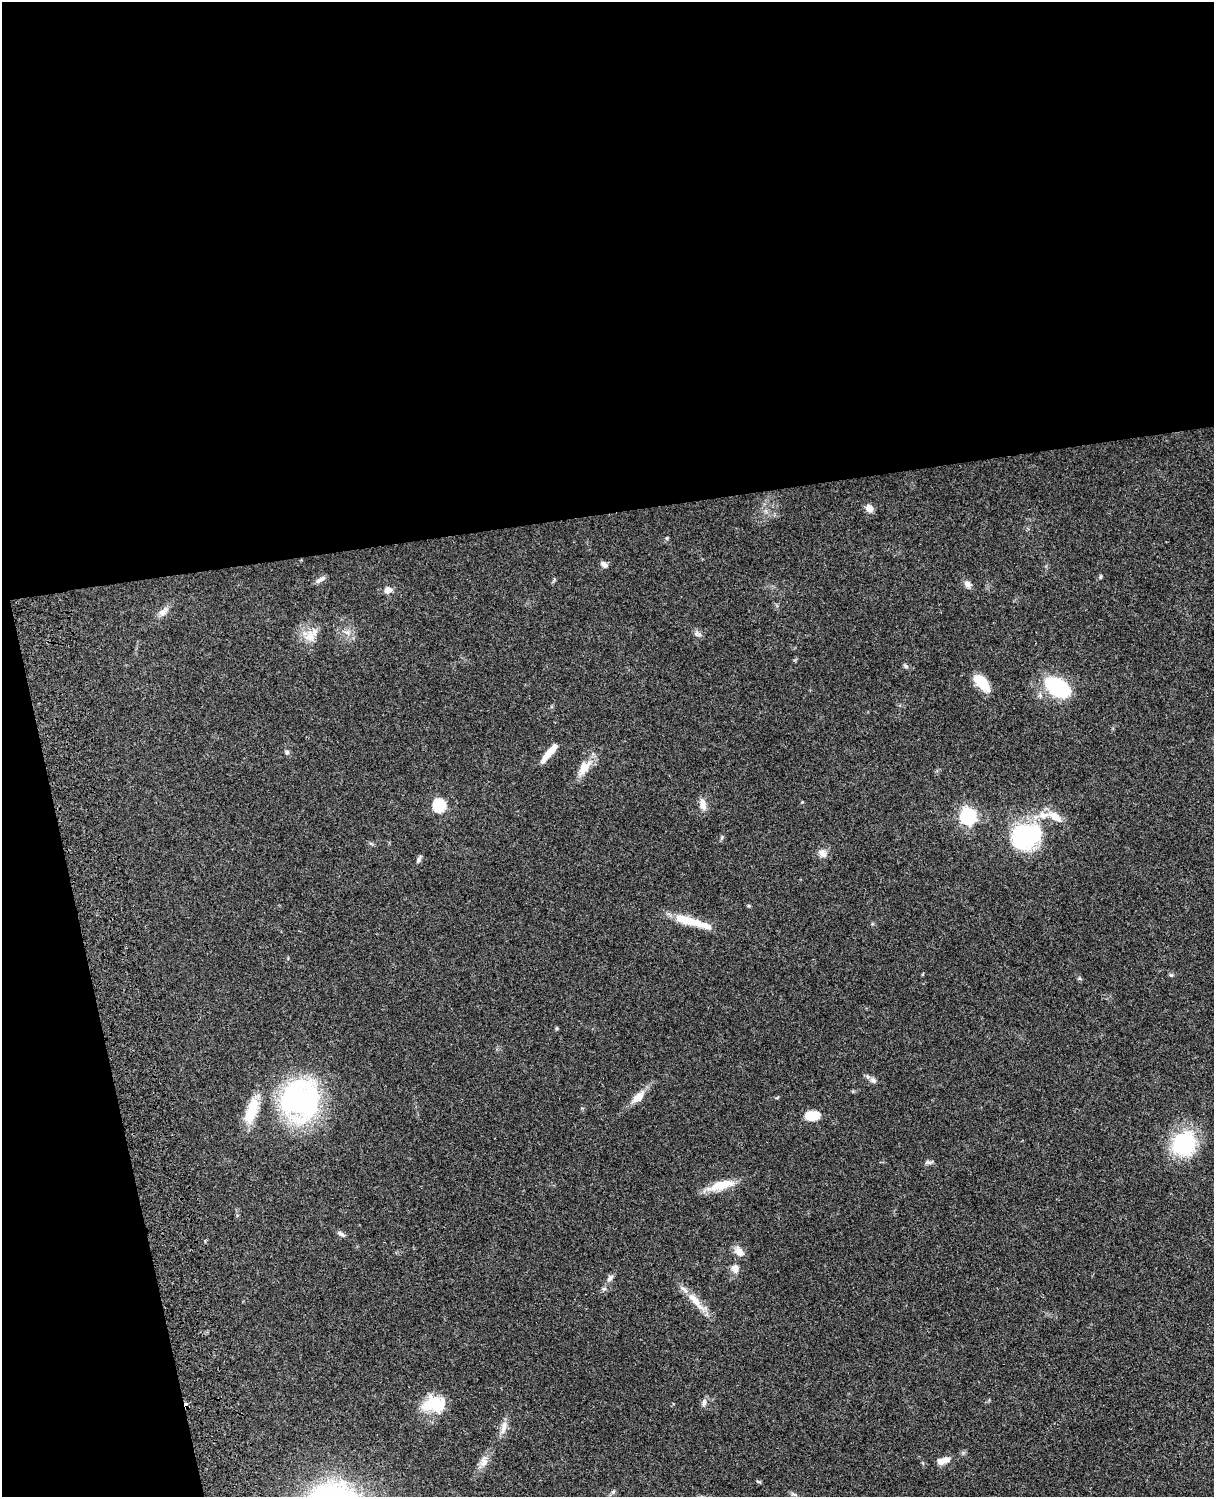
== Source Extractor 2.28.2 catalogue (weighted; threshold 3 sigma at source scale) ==
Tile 1 of 4 x 3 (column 1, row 1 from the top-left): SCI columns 121-1332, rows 3268-4762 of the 5086 x 4926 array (HDU 1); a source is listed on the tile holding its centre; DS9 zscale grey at full resolution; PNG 1216 x 1499 px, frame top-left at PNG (2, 2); no overlay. Shown black and unused: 39% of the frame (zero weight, under 3 of 4 exposures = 6% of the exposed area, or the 3 px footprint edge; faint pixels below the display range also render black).
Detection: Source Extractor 2.28.2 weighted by HDU 2 'WHT'; one run over the whole footprint, this tile lists its part. Background 0.0781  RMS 0.0059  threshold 0.0264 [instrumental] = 3 sigma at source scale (4.5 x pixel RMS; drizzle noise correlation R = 1.50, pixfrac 1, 0.05/0.05 arcsec/px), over >= 5 px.
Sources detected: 53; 1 cosmic-ray / hot-pixel residue — not listed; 4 inside a brighter listed object's ellipse — not listed separately; the other 48 listed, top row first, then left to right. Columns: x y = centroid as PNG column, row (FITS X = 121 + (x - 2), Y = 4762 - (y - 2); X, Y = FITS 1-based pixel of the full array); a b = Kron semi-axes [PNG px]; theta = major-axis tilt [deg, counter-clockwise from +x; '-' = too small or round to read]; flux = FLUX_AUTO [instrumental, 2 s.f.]
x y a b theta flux
869 508 9 8 - 3.5
667 538 6 4 -89 0.69
604 564 9 6 -39 2.3
1101 577 6 4 89 0.7
320 579 15 5 30 2.1
967 584 9 7 -53 2.9
388 590 9 9 - 3.2
163 611 17 8 42 3.7
347 632 7 4 -19 1.5
697 634 9 7 -15 1.9
311 636 21 15 -17 8.7
906 666 8 5 -28 1.1
981 682 21 10 -48 14
1058 687 17 10 -30 76
287 752 7 6 - 1.2
550 752 23 6 49 8.2
584 768 23 12 55 8.5
703 804 15 8 -76 4.3
439 805 6 6 - 60
968 816 7 7 - 170
1055 817 19 9 -34 7.3
1026 836 32 25 16 68
722 837 7 5 72 0.92
823 853 12 8 -45 3
419 859 14 4 64 1.4
686 920 36 10 -15 15
1171 975 5 5 - 0.9
1079 978 6 4 -71 0.78
557 1029 4 4 - 0.75
873 1080 9 6 -36 2.1
638 1097 22 10 41 6.5
300 1101 30 30 - 160
251 1111 32 12 71 17
812 1116 15 9 3 11
1183 1143 20 18 63 58
929 1162 13 5 2 1.5
721 1185 30 10 15 14
341 1234 12 5 -32 1.9
739 1252 13 10 -54 4.9
735 1269 10 9 - 3.9
610 1278 11 6 53 2.2
604 1289 7 5 1 1.3
696 1302 29 9 -51 9.2
704 1402 11 7 70 2.2
435 1404 28 21 4 19
504 1427 20 7 76 4.4
946 1460 10 8 25 3.3
484 1461 13 9 -67 3.6